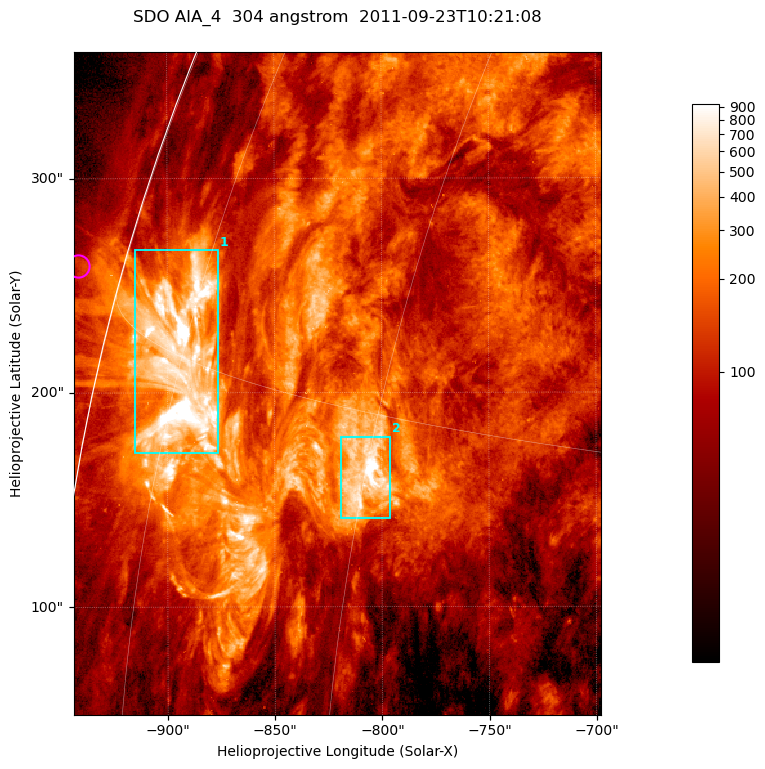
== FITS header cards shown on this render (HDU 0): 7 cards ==
TELESCOP= 'SDO     '           /
INSTRUME= 'AIA_4   '           /
WAVELNTH=                  304 /
WAVEUNIT= 'angstrom'           /
DATE-OBS= '2011-09-23T10:21:08.12' /
CTYPE1  = 'HPLN-TAN'           /
CTYPE2  = 'HPLT-TAN'           /

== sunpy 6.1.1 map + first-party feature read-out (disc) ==
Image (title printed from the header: SDO AIA_4  304 angstrom  2011-09-23T10:21:08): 410 x 515 px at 0.6 arcsec/px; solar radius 956 arcsec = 1593 px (partial field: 2.5% of the solar disc is inside the frame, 93% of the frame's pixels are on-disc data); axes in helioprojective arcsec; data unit not stated in the header (colour bar unlabelled)
Pointing: header CRPIX1/2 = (2058.21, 2041.36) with CRVAL1/2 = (0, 0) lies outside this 410 x 515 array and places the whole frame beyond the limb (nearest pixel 1.41 R_sun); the SolarSoft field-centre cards XCEN/YCEN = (-820.7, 204.3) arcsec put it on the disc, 1305 arcsec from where CRPIX/CRVAL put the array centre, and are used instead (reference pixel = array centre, CRVAL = XCEN/YCEN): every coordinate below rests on XCEN/YCEN
Orientation: roll -0.132 deg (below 1 deg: not rotated)
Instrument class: DISC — disc imager (sunpy class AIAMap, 304 A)
Bright regions (active regions / flare kernels): reference = the on-disc median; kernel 3 px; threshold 5 sigma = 367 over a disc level ~115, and >= 1.15x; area >= 211 px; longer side >= 5 px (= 3 arcsec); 2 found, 2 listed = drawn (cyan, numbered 1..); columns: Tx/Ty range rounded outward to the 2 arcsec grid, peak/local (2 s.f.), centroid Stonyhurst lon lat
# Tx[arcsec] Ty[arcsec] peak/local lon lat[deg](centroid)
1 -916..-876 170..268 27 -75 +15
2 -820..-796 140..180 11 -60 +13
Off-limb structures (1.02-1.3 R_sun): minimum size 105 px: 1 found; the strongest spans PA ~75 deg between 1.02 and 1.02 R_sun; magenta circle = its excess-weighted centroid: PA ~75 deg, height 1.02 R_sun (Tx ~-942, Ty ~260 arcsec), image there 2.4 x the reference